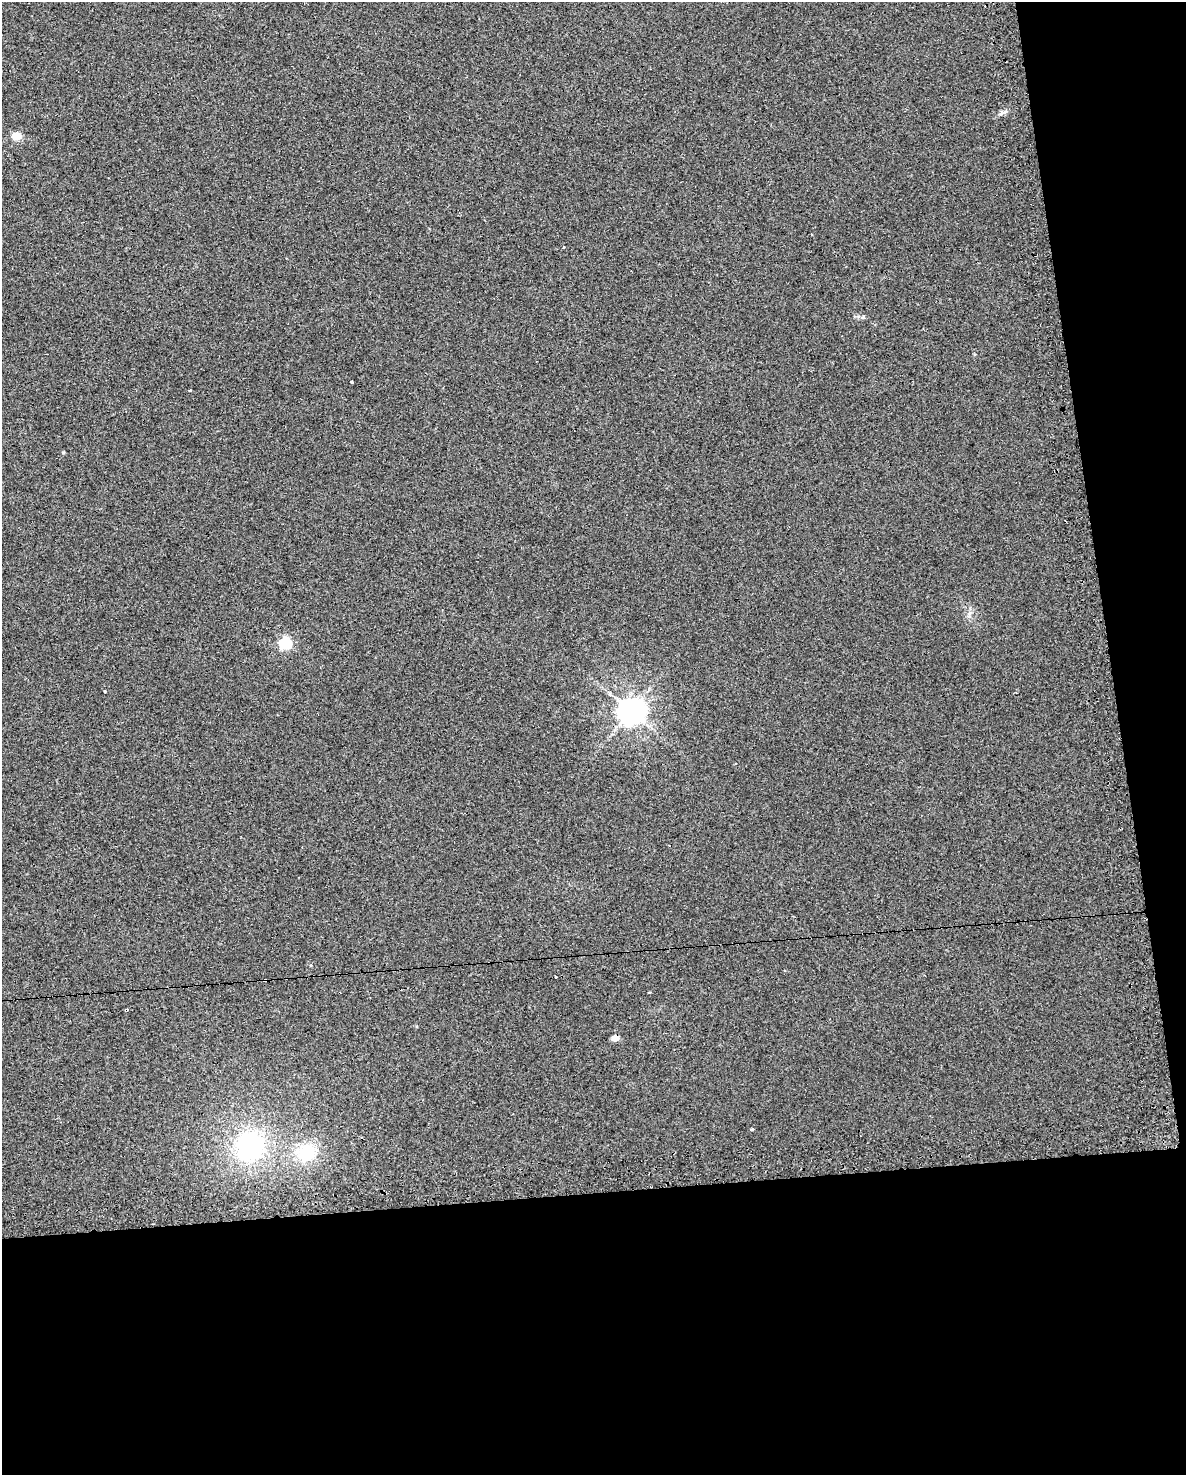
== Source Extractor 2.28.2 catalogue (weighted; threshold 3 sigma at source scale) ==
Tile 12 of 4 x 3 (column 4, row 3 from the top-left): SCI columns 3589-4772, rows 63-1535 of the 4772 x 4534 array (HDU 1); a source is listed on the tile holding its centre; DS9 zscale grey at full resolution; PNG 1188 x 1477 px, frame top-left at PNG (2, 2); no overlay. Shown black and unused: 25% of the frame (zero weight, under 2 of 3 exposures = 3% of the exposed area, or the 3 px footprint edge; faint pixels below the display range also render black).
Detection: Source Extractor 2.28.2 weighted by HDU 2 'WHT'; one run over the whole footprint, this tile lists its part. Background 0.0301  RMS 0.013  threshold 0.0601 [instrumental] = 3 sigma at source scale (4.5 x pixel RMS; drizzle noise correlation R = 1.50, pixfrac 1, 0.0396/0.0396 arcsec/px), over >= 5 px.
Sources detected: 18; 2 cosmic-ray / hot-pixel residue — not listed; the other 16 listed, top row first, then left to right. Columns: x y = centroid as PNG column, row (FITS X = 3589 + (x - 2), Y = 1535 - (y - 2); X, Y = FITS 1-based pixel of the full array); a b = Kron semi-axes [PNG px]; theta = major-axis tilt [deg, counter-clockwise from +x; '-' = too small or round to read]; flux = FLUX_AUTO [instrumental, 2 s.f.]
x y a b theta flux
17 136 5 5 - 45
811 234 3 2 - 1.4
563 247 3 3 - 2.1
863 317 6 4 47 2.1
352 382 3 3 - 3.5
190 390 3 2 - 1.8
285 643 6 6 - 150
105 691 3 3 - 5.4
631 711 8 8 - 1500
555 977 3 3 - 6.3
265 980 4 3 - 2.4
649 993 4 2 - 1.1
615 1038 5 4 - 19
752 1129 3 3 - 2.4
249 1146 36 33 48 150
306 1152 24 20 12 52
Overlapping masked pixels (flux is a lower limit): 2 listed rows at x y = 265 980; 615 1038
Unlisted compact peaks at least as high as the median listed source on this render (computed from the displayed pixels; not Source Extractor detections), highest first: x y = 63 452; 1001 114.